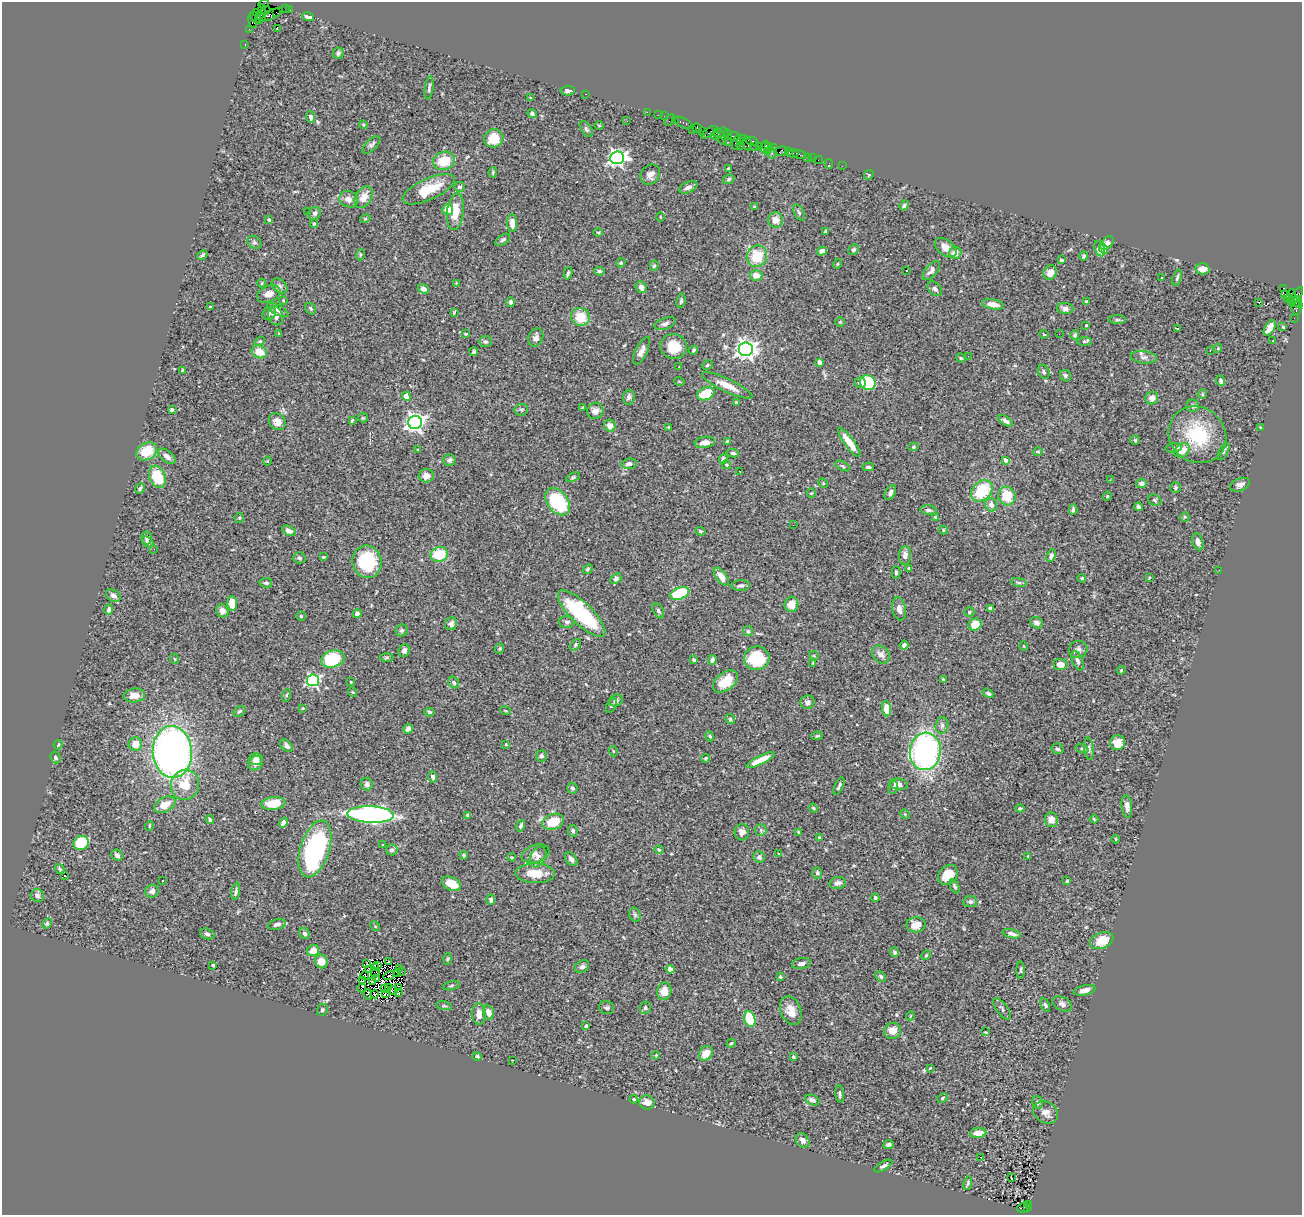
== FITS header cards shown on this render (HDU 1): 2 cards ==
NAXIS1  =                 1300
NAXIS2  =                 1213

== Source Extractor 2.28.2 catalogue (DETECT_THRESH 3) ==
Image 1300 x 1213 px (HDU 1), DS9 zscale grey, 1 PNG px = 1 image px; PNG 1304 x 1217 px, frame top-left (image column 1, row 1213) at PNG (2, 2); each listed source drawn as its Kron ellipse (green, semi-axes under 4 px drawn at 4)
Background 1.01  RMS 0.042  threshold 0.127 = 3 sigma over >= 5 px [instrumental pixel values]
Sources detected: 510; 12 with non-positive FLUX_AUTO (blend fragments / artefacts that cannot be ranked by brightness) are neither listed nor drawn; the other 498 listed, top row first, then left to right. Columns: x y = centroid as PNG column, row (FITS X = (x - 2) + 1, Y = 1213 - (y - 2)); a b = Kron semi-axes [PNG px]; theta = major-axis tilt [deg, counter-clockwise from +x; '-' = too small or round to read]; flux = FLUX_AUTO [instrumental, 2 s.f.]
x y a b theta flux
264 4 5 3 - 44
285 9 2 2 - 18
266 10 4 3 - 110
290 10 3 2 - 25
262 11 7 3 86 200
276 12 3 2 - 37
257 13 3 2 - 60
269 15 15 4 22 450
262 17 5 3 - 300
308 17 6 4 -14 14
256 18 7 2 -46 190
253 21 7 4 -76 190
249 29 2 2 - 30
277 29 2 2 - 2
245 45 3 2 - 31
338 53 5 5 - 6.3
429 88 11 4 82 6.6
568 90 7 5 3 8.6
586 94 3 2 - 190
531 98 4 3 - 2.5
647 112 2 2 - 22
532 114 5 4 - 6.9
658 115 2 2 - 32
664 116 2 2 - 15
311 117 6 4 -81 8.8
670 120 6 2 56 150
675 120 2 2 - 35
627 121 2 2 - 1.5
683 123 10 4 -29 180
363 125 4 4 - 2.8
599 125 5 3 - 2.6
697 128 5 4 - 240
586 129 9 5 -56 6.3
692 129 3 2 - 110
702 132 3 2 - 87
709 132 9 3 34 130
716 132 4 2 - 110
724 134 7 3 -81 140
727 134 5 3 - 230
715 135 5 3 - 170
734 136 6 2 -7 300
721 137 9 4 -59 340
494 138 10 9 - 51
743 139 4 2 - 81
751 141 6 3 -15 210
728 142 2 2 - 39
737 142 7 4 74 430
741 142 4 3 - 87
747 143 7 4 -78 160
371 145 11 5 44 7.9
741 146 4 3 - 61
755 146 2 2 - 30
759 146 2 2 - 67
768 146 3 3 - 77
765 147 6 3 71 260
773 147 3 3 - 140
767 151 3 3 - 28
781 151 6 5 - 270
789 152 3 2 - 47
772 154 5 3 - 180
793 154 5 3 - 140
799 154 7 3 -12 60
808 157 3 3 - 97
617 158 7 6 - 1000
813 158 2 2 - 14
818 160 4 2 - 40
444 161 11 9 17 58
829 164 5 2 - 15
842 166 2 2 - 10
728 168 3 2 - 2.6
493 172 5 3 - 3.1
650 175 11 9 48 14
869 175 5 4 - 3.6
729 179 6 4 29 5.1
459 187 5 5 - 6.4
688 187 9 5 24 10
429 189 28 10 24 73
364 197 12 8 59 35
349 199 9 8 - 17
904 205 5 4 - 4.9
755 207 3 3 - 3.4
448 209 5 5 - 29
307 211 2 2 - 2.9
455 212 18 8 83 49
799 212 9 4 -61 5.8
314 213 7 6 - 7.5
660 217 5 3 - 2.3
365 219 5 3 - 2.3
269 220 4 4 - 3.8
775 220 8 7 - 21
512 223 9 5 -87 21
314 224 4 3 - 4.3
825 231 3 3 - 3
598 232 5 3 - 2.8
503 240 8 5 34 7.3
254 243 7 6 - 6.4
1107 243 8 5 47 12
946 248 12 7 -37 23
1103 248 6 4 -61 13
854 249 6 4 44 5.5
1099 249 8 5 -66 38
822 251 5 4 - 18
955 253 6 6 - 23
202 255 5 2 - 4.8
360 255 6 3 72 3
757 256 11 10 - 75
1084 256 4 4 - 5
1061 260 3 3 - 4.8
621 263 5 4 - 3.9
837 264 5 3 - 2.3
654 266 5 4 - 4.9
1203 269 7 5 1 23
931 270 12 5 49 12
599 271 5 3 - 4.8
907 271 3 3 - 11
1050 272 7 6 - 22
568 273 6 3 74 5.2
756 275 6 5 - 25
1161 278 2 2 - 2.5
1177 278 8 3 72 5
262 283 4 3 - 2.3
456 283 4 4 - 2.4
280 286 9 6 -42 9
641 287 6 5 - 11
1284 288 4 3 - 440
423 289 6 4 -16 11
935 289 8 5 -45 9.4
269 294 12 8 22 21
1285 294 2 2 - 17
1291 295 6 3 73 130
1296 296 11 4 54 390
283 301 4 3 - 3.2
681 301 7 4 82 6.6
1086 301 4 3 - 2.3
1293 301 10 2 -25 200
511 302 5 4 - 7.6
1259 302 3 2 - 13
1297 302 6 3 -84 340
993 304 11 5 -9 19
210 307 4 2 - 2.7
1065 308 8 5 -6 11
1296 308 7 5 -75 250
311 309 6 5 - 4.7
278 310 12 5 -29 11
454 312 3 2 - 2.7
269 313 7 6 - 6.7
276 316 10 7 -66 15
580 317 9 8 - 62
1294 318 2 2 - 20
1117 320 8 4 -1 5.1
840 322 4 4 - 2.7
665 324 11 5 20 9.8
1086 325 3 3 - 3.3
1283 327 4 4 - 3.3
1177 328 4 2 - 4.9
1270 328 8 4 56 31
279 334 3 3 - 2.8
466 334 3 2 - 2.5
1044 334 4 3 - 2.3
1059 334 2 2 - 2.9
1075 335 5 4 - 6.1
536 338 9 7 68 11
260 341 5 4 - 3
1084 341 7 3 1 4.5
1273 341 3 2 - 3.6
485 342 6 5 - 5.4
674 347 13 12 - 56
1218 348 4 3 - 2.4
746 349 7 7 - 1600
693 350 5 3 - 4.2
1210 350 3 2 - 2.6
474 351 5 3 - 4.7
642 351 15 5 64 16
259 352 8 6 -23 45
968 356 3 2 - 3.2
1144 357 13 6 -7 11
961 358 4 4 - 3.1
819 362 4 3 - 20
707 365 5 4 - 4.1
679 367 2 2 - 2.1
182 370 3 2 - 3.2
1044 372 7 5 -65 6
1065 376 6 5 - 7.6
679 381 5 3 - 2.2
1221 381 5 4 - 6.2
868 382 8 7 - 120
860 383 5 5 - 8.8
727 385 27 6 -25 36
706 394 9 6 22 91
1202 394 5 4 - 3.4
406 396 5 4 - 26
629 397 7 6 - 8.5
1152 398 6 6 - 17
736 402 3 3 - 2.1
1193 406 6 6 - 7.8
582 408 3 2 - 2.2
172 410 4 3 - 20
521 410 7 6 - 5.2
595 411 8 8 - 14
363 418 5 4 - 2.9
352 420 4 2 - 2.8
1006 421 8 4 -32 9.6
277 422 9 7 -43 21
415 422 7 6 - 1300
610 426 6 5 - 18
669 428 3 3 - 3.5
1260 428 4 3 - 2
1197 435 30 27 -40 170
1135 440 5 4 - 4.2
727 441 4 3 - 3
705 442 10 5 8 15
849 442 18 5 -54 43
913 447 5 4 - 4.7
1173 448 8 4 7 7.5
418 450 4 3 - 2.4
1182 450 8 6 35 44
147 451 11 8 30 69
1224 451 9 4 63 5.2
1038 452 5 3 - 2.7
733 453 6 4 -8 5.6
167 456 10 5 -38 14
723 459 5 4 - 6.3
449 460 6 5 - 6.3
1006 460 4 4 - 17
268 461 5 3 - 2.2
629 464 8 5 7 9.8
726 465 4 4 - 4.3
843 466 8 4 -28 4.2
868 467 6 4 -3 8.1
740 471 3 2 - 3
426 476 7 6 - 17
157 477 11 7 -67 87
573 477 7 4 21 4.4
1110 480 3 2 - 2.4
823 483 5 4 - 2.8
1141 483 5 4 - 12
1240 485 10 6 22 12
140 488 6 4 49 4.8
1176 488 5 5 - 4.8
982 491 12 9 44 120
811 493 5 4 - 3
890 493 8 5 61 8.8
1007 496 9 8 - 68
1107 496 4 4 - 3.2
1155 500 7 5 -24 4.9
557 502 15 10 -52 210
991 505 7 6 - 15
1138 507 4 3 - 5.4
929 510 8 4 -6 6.1
1073 510 5 3 - 6.1
935 517 4 3 - 2.1
1185 517 5 4 - 3.6
239 518 5 5 - 4
793 525 2 2 - 5
943 530 4 4 - 2.9
289 531 7 4 -28 15
700 531 5 4 - 4.7
146 538 7 5 -84 7.5
148 542 7 4 -38 6.4
1198 542 9 5 -72 12
154 549 2 2 - 5.1
439 554 9 7 13 83
905 555 9 6 83 14
1051 556 6 4 65 7.9
323 557 4 3 - 2.5
299 558 6 5 - 6.1
367 562 16 14 -74 170
909 568 4 4 - 2.7
587 569 5 3 - 3.8
1219 570 2 2 - 11
896 572 6 4 -89 5.2
721 577 10 5 -53 31
1082 578 4 4 - 3.5
1149 578 4 2 - 2.1
616 579 6 4 41 8.2
1019 582 8 4 -9 4.8
266 583 6 5 - 5.2
741 586 9 5 2 7.2
679 593 10 6 21 130
113 596 8 5 -33 11
232 603 7 5 -86 40
791 604 7 7 - 33
990 608 4 3 - 7.4
109 609 5 4 - 7.7
899 609 12 6 -79 17
222 611 7 6 - 16
658 611 8 5 -64 6
969 612 5 4 - 4.6
357 614 4 4 - 9
581 614 31 11 -44 270
301 616 5 4 - 4.1
567 622 7 6 - 8
1037 623 7 5 -29 9.9
451 624 6 6 - 9.1
975 624 6 6 - 37
402 630 6 5 - 5.4
748 631 5 5 - 3.7
575 645 7 4 51 4.2
904 645 4 4 - 8.3
1024 646 5 3 - 2.1
500 649 5 4 - 4
1078 649 9 8 - 13
404 650 6 5 - 10
881 655 10 8 -47 16
814 656 5 3 - 2.3
387 657 7 3 2 3.9
757 658 12 12 - 110
175 659 5 3 - 2.1
333 659 12 8 16 140
694 660 4 3 - 4.8
712 660 5 3 - 7
1078 661 10 5 -67 12
813 663 3 3 - 2.3
1060 664 7 5 -2 27
1121 670 4 4 - 2.9
313 680 6 6 - 480
943 680 3 3 - 4.1
725 681 14 9 38 52
351 682 3 2 - 2.1
454 682 6 5 - 6.3
352 692 5 3 - 2.4
988 693 6 4 -32 5.6
287 695 6 4 70 4.1
134 696 11 7 6 21
616 700 7 5 24 8.6
807 702 7 7 - 8.1
611 706 8 4 61 5.2
303 708 3 2 - 1.9
886 709 7 4 -84 37
240 711 6 4 36 5.3
505 711 5 2 - 2.3
429 712 5 4 - 4.1
730 719 5 5 - 5.3
942 725 8 6 77 7.5
408 729 5 4 - 12
710 736 5 4 - 3.7
817 736 6 4 8 3.4
1118 743 7 7 - 26
135 744 7 6 - 35
506 744 4 3 - 2.4
58 745 5 3 - 3.5
286 746 7 5 -47 10
1057 749 6 5 - 6.1
1082 749 7 4 -20 4.5
1089 749 11 5 -84 7.6
613 751 5 3 - 2.3
925 751 19 15 85 720
172 752 26 19 -87 1400
541 756 5 5 - 8.4
55 757 6 5 - 6.1
706 758 4 4 - 4.5
256 759 7 6 - 13
760 760 15 4 26 44
255 763 8 6 40 16
433 777 5 4 - 7.5
367 784 6 6 - 8.8
899 784 9 5 -8 13
185 785 15 14 - 64
839 786 9 3 65 4.7
572 788 5 5 - 7.1
893 788 6 4 71 4.7
273 803 12 6 7 55
165 805 11 7 28 36
1127 806 11 5 -84 13
813 808 4 3 - 2.8
1020 808 4 3 - 4.9
905 814 5 4 - 3.3
371 815 23 8 -2 820
467 815 4 4 - 3.2
1094 819 4 2 - 2.7
210 820 4 4 - 4.7
1051 820 7 6 - 22
283 822 5 4 - 12
553 822 11 7 20 82
149 826 5 3 - 2.4
521 826 6 3 69 5.9
761 830 6 5 - 5.1
573 831 6 4 -81 7.6
742 832 8 7 - 15
798 832 3 3 - 2.6
819 838 3 2 - 2.9
1116 839 4 3 - 2.3
81 843 8 7 - 110
383 845 3 2 - 1.8
315 849 29 14 73 480
392 850 5 5 - 6.8
659 850 4 4 - 3.2
778 853 3 2 - 4.6
536 854 14 8 18 16
117 855 6 5 - 9.8
464 855 4 3 - 3.4
1028 856 3 2 - 1.9
512 857 4 3 - 2.9
538 857 11 7 60 11
759 857 6 5 - 6
571 859 8 5 -51 11
60 869 5 3 - 3.9
535 873 20 10 -1 46
817 873 5 5 - 4.7
948 875 11 8 47 61
64 876 3 2 - 5.6
162 881 3 3 - 4.3
1067 881 3 3 - 3.4
838 883 8 6 10 12
451 884 10 6 -26 48
955 887 7 4 -66 5.4
152 891 7 6 - 9.3
236 891 8 4 80 7.1
37 896 6 6 - 7.2
875 898 4 4 - 4.2
491 900 5 4 - 7.7
970 902 7 5 7 6.6
635 915 7 5 -74 5.7
47 923 6 4 64 4.4
277 924 9 5 13 9.7
916 925 9 7 3 36
375 926 5 4 - 3.5
304 933 6 5 - 8.1
207 934 7 5 -19 6.2
1012 934 9 3 -14 9.9
1102 940 12 8 22 52
313 950 6 5 - 27
895 952 5 4 - 4.9
926 955 5 4 - 3
447 959 6 4 87 3.5
321 961 7 6 - 23
389 961 3 2 - 3.9
367 963 3 2 - 2.3
801 964 9 5 10 11
213 965 3 3 - 5.7
378 966 3 2 - 3.9
582 966 7 6 - 8.9
375 968 3 2 - 1.8
368 969 3 2 - 3.2
399 969 2 2 - 3
670 969 4 4 - 33
1021 970 8 3 89 4
401 972 3 2 - 2
376 973 5 2 - 0.72
397 973 4 2 - 1.5
365 975 5 2 - 0.18
389 975 5 2 - 2.9
881 976 6 4 -46 5
780 977 4 3 - 2.9
376 978 2 2 - 4.3
362 980 4 2 - 0.12
373 982 3 2 - 2.7
451 986 8 3 15 3.7
389 987 2 2 - 2.1
362 988 4 3 - 11
399 988 4 2 - 1
385 989 4 2 - 1.8
393 990 5 2 - 0.0013
1085 990 11 5 13 15
664 991 9 7 75 27
398 992 4 3 - 2.1
385 993 3 2 - 3
368 994 5 3 - 0.68
375 994 4 2 - 1.1
1062 1004 10 6 -27 11
1045 1005 7 4 -65 4.8
444 1006 8 3 -13 3.9
607 1008 7 6 - 6.3
645 1008 6 5 - 5.4
1002 1009 13 5 -53 7.3
322 1010 6 5 - 4.4
791 1010 15 10 -69 33
488 1012 7 5 -74 17
479 1014 11 6 -89 18
910 1016 4 3 - 2.1
750 1019 8 5 -73 120
586 1026 4 3 - 4.7
893 1031 8 8 - 26
985 1032 4 3 - 4.4
731 1043 5 3 - 3.6
706 1053 8 6 51 35
656 1055 4 3 - 2.4
477 1057 4 4 - 6.8
793 1057 4 4 - 4.4
512 1060 3 2 - 3.6
930 1068 4 2 - 2
840 1094 9 4 -84 6.3
942 1098 6 4 30 3.7
634 1099 4 3 - 3.2
812 1100 7 5 -25 9.9
647 1102 7 7 - 24
1038 1102 6 5 - 8
1046 1112 13 10 -32 20
978 1133 8 5 4 22
803 1140 8 6 -49 12
889 1144 5 4 - 6.4
980 1157 2 2 - 3.7
883 1166 10 4 30 8.3
1012 1178 3 3 - 43
968 1183 7 4 79 4.8
1028 1204 3 2 - 130
1023 1208 6 5 - 260
1027 1208 3 2 - 83
At the frame edge (FLAGS 8, measured only in part): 1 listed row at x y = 264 4
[12 non-positive-flux detections neither listed nor drawn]